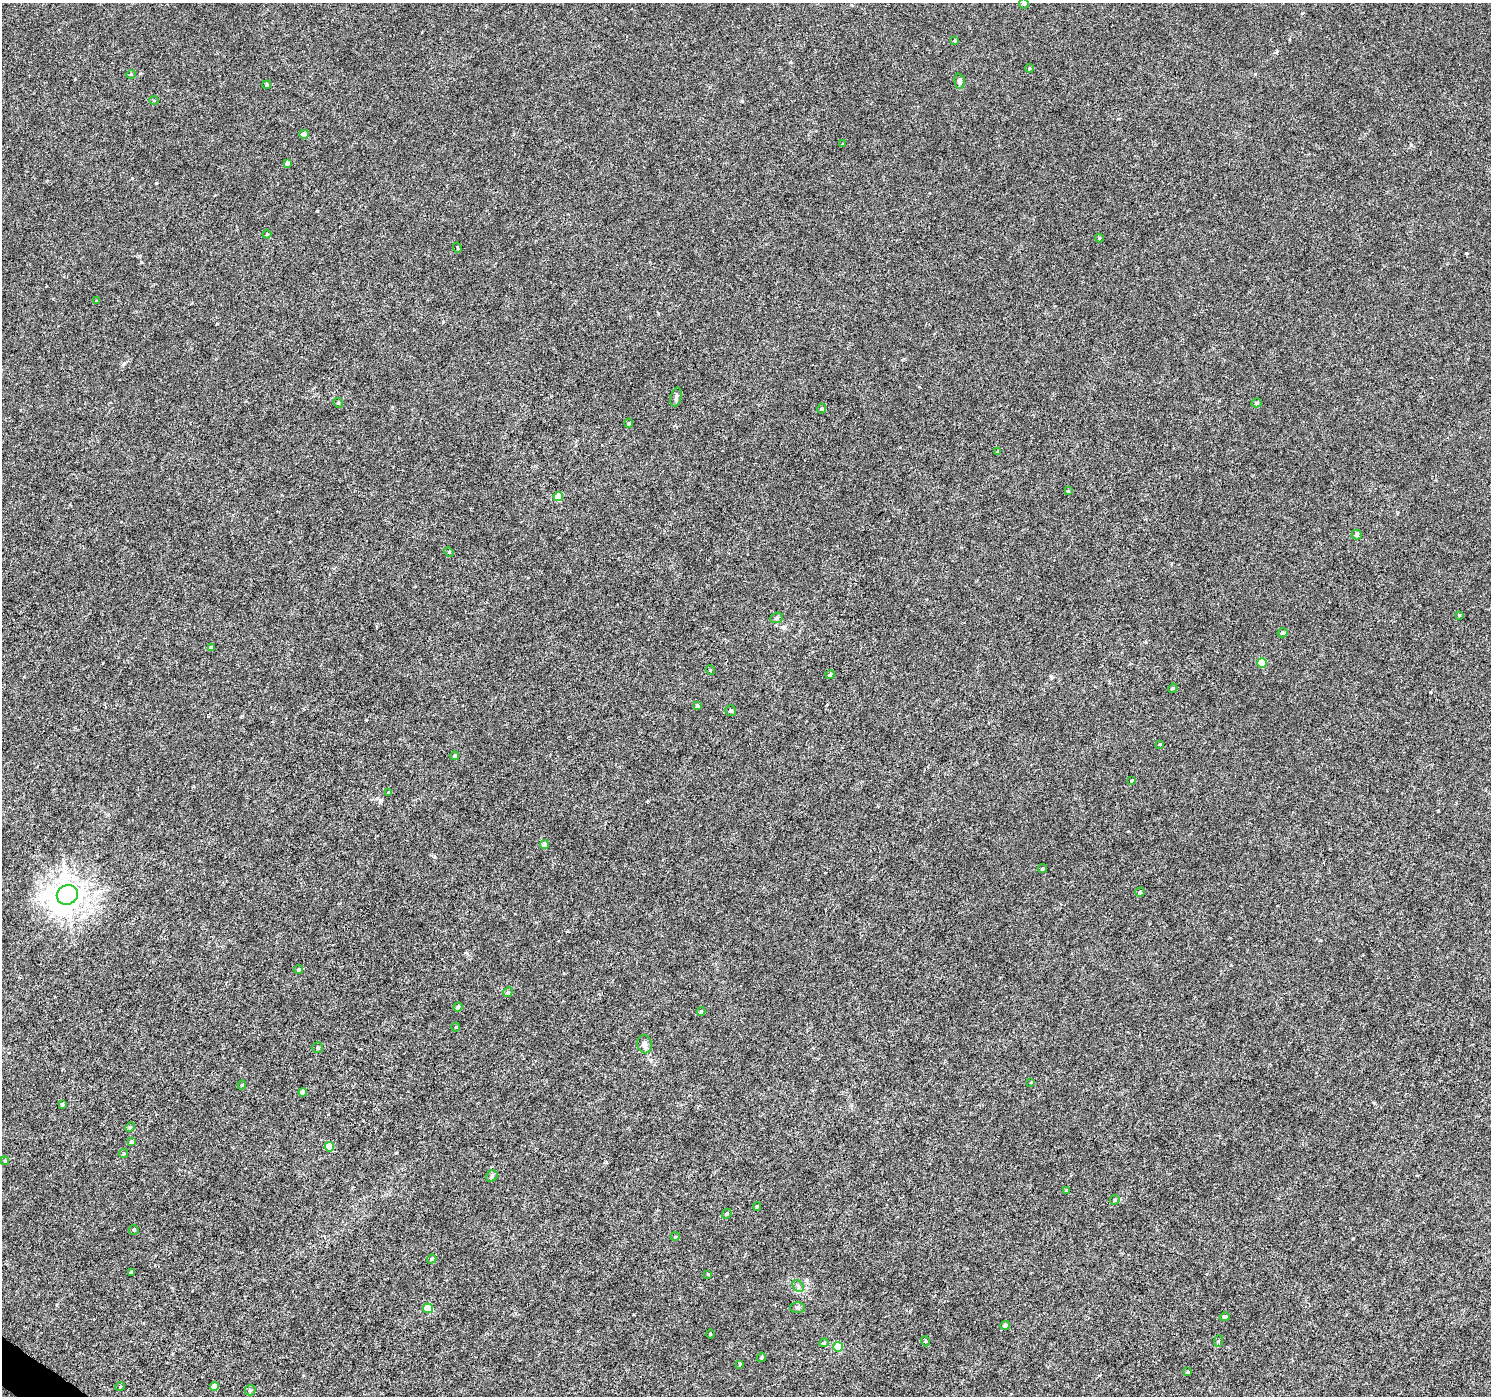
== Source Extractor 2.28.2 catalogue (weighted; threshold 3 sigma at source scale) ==
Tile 7 of 4 x 4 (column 3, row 2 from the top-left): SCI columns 2978-4466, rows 2971-4364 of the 5962 x 6006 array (HDU 1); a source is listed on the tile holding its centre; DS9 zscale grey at full resolution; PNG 1493 x 1398 px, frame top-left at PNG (2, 3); each listed source drawn as its Kron ellipse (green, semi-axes under 4 px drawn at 4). Shown black and unused: <1% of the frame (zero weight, under 4 of 8 exposures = <1% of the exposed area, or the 3 px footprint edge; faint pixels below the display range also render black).
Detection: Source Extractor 2.28.2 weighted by HDU 2 'WHT'; one run over the whole footprint, this tile lists its part. Background 5.21e-04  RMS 0.001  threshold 0.00409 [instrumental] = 3 sigma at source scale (4.09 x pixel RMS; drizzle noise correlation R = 1.36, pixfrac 0.8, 0.0396/0.0396 arcsec/px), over >= 5 px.
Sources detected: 84; all 84 listed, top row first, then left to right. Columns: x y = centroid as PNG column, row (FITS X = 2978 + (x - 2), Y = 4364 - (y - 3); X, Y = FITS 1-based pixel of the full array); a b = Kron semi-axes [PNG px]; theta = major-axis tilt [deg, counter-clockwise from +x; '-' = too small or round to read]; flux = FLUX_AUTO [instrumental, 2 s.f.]
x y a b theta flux
1024 3 5 5 - 0.2
955 40 3 3 - 0.12
1029 68 4 4 - 0.12
131 74 5 4 - 0.11
960 81 7 5 -85 0.27
267 85 4 4 - 0.19
154 100 4 3 - 0.096
304 134 4 4 - 0.36
843 144 4 3 - 0.071
287 163 4 4 - 0.21
267 234 4 4 - 0.11
1099 238 4 3 - 0.12
457 247 5 3 - 0.089
96 301 3 3 - 0.092
676 397 10 5 75 0.23
338 403 5 4 - 0.11
1257 403 5 4 - 0.19
822 409 5 4 - 0.12
629 423 4 4 - 0.1
998 452 3 3 - 0.14
1068 491 4 3 - 0.089
558 497 5 4 - 1.8
1357 534 5 5 - 0.23
449 552 5 3 - 0.078
1459 615 3 3 - 0.082
777 618 6 5 - 0.15
1283 633 5 4 - 0.2
211 648 4 4 - 0.31
1262 663 5 4 - 1.9
710 670 5 3 - 0.082
830 675 4 3 - 0.18
1173 688 5 4 - 0.1
697 706 3 3 - 0.17
731 711 5 5 - 0.19
1160 744 4 3 - 0.087
455 756 4 4 - 0.14
1132 780 3 2 - 0.079
389 792 4 3 - 0.088
544 845 4 4 - 0.5
1042 869 5 4 - 0.14
1140 892 5 4 - 0.14
67 895 11 9 30 130
299 969 4 4 - 0.12
508 992 5 4 - 0.1
458 1007 5 4 - 0.19
701 1011 4 4 - 0.16
456 1027 4 3 - 0.073
645 1044 9 7 -75 0.44
318 1048 5 5 - 0.13
1031 1082 3 2 - 0.065
242 1085 5 4 - 0.11
303 1092 4 4 - 0.64
62 1104 4 3 - 0.13
130 1127 5 4 - 0.12
131 1142 4 4 - 0.17
329 1147 5 5 - 2.4
123 1153 5 4 - 0.12
5 1161 4 4 - 0.088
492 1176 6 5 - 0.23
1067 1191 4 4 - 0.12
1115 1200 5 4 - 0.15
757 1206 4 3 - 0.11
727 1214 5 4 - 0.17
134 1230 5 4 - 0.15
675 1237 4 3 - 0.073
432 1259 5 4 - 0.16
131 1272 3 2 - 0.11
708 1274 3 3 - 0.093
798 1286 6 5 - 0.21
797 1307 7 5 1 0.16
428 1308 5 5 - 2.4
1225 1317 5 4 - 0.2
1005 1325 5 4 - 0.22
710 1334 4 3 - 0.068
925 1341 5 3 - 0.08
1218 1341 6 4 71 0.11
824 1343 5 4 - 0.12
838 1347 5 5 - 2.8
761 1357 5 3 - 0.13
740 1364 4 4 - 0.088
1188 1372 4 3 - 0.1
120 1386 5 3 - 0.095
214 1386 4 4 - 0.86
250 1390 5 5 - 0.18
Isophote crosses this tile's border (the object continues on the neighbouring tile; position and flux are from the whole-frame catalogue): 1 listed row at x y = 1024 3
Unlisted compact peaks at least as high as the median listed source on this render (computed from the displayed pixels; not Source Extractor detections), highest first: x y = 132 178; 742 101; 156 183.